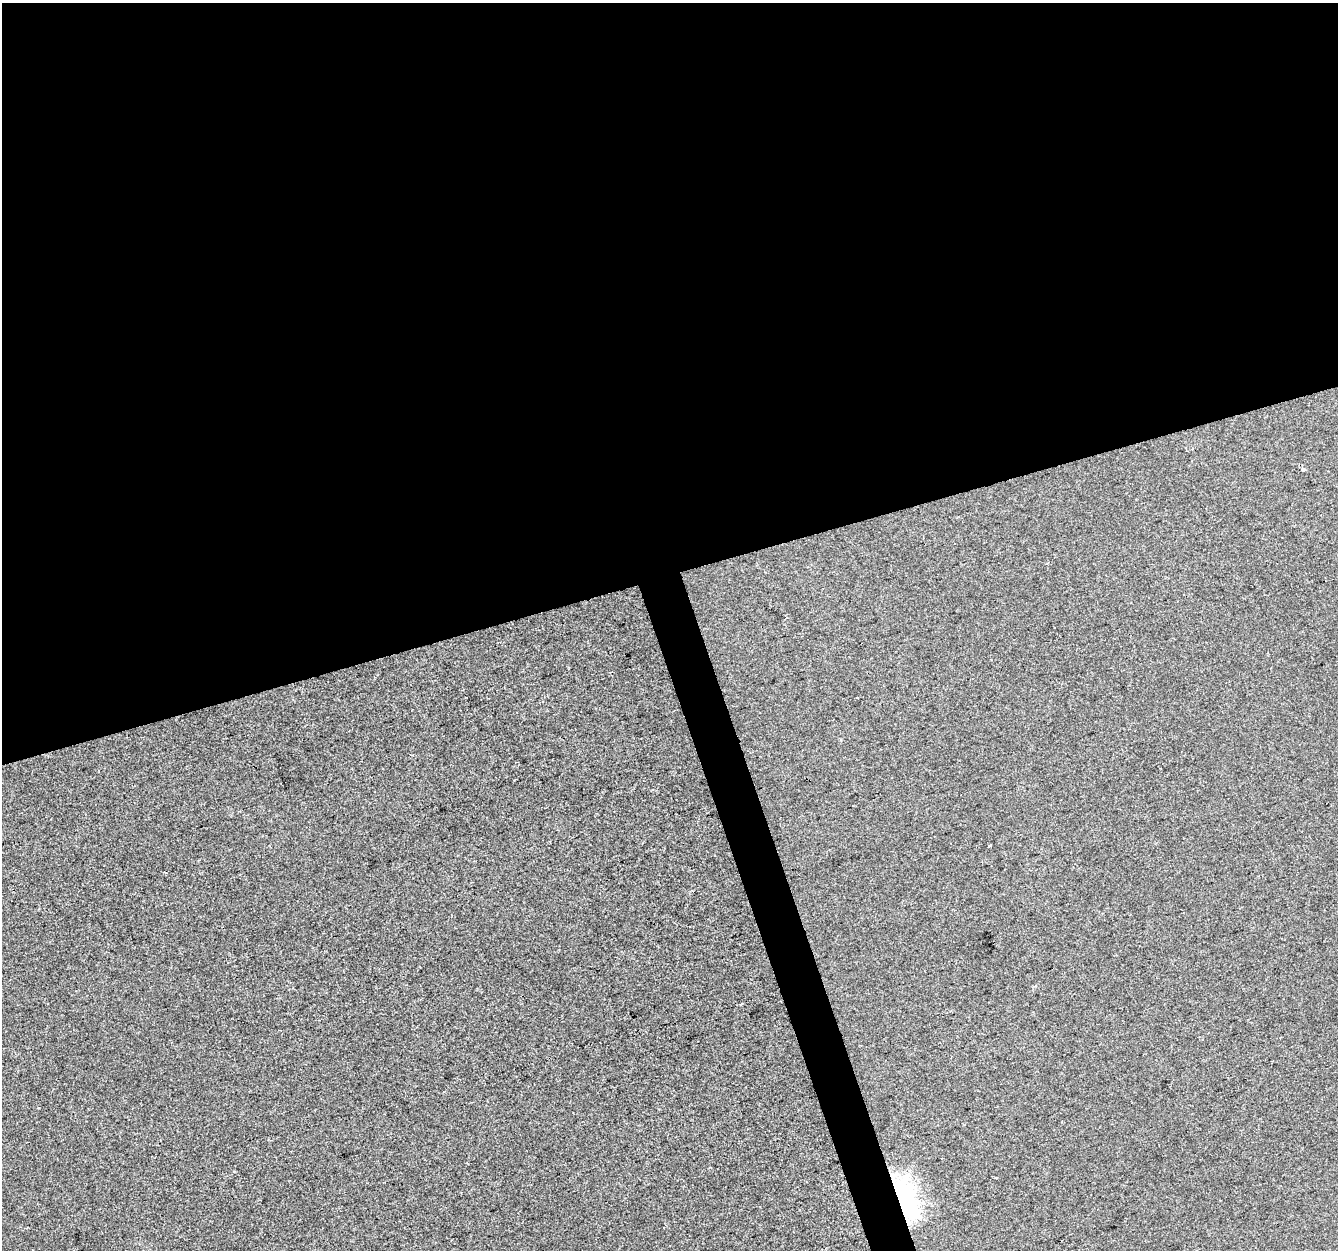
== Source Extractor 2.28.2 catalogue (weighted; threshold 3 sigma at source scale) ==
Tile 2 of 4 x 4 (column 2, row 1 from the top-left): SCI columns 1337-2672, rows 3856-5103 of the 5344 x 5163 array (HDU 1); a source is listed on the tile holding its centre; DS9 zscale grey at full resolution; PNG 1340 x 1252 px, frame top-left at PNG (2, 3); no overlay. Shown black and unused: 48% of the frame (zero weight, under 2 of 3 exposures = <1% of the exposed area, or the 3 px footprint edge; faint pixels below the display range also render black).
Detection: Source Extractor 2.28.2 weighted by HDU 2 'WHT'; one run over the whole footprint, this tile lists its part. Background 1.29e-04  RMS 0.0056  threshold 0.0253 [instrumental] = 3 sigma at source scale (4.5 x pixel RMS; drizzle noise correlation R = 1.50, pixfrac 1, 0.0396/0.0396 arcsec/px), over >= 5 px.
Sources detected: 5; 1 cosmic-ray / hot-pixel residue — not listed; the other 4 listed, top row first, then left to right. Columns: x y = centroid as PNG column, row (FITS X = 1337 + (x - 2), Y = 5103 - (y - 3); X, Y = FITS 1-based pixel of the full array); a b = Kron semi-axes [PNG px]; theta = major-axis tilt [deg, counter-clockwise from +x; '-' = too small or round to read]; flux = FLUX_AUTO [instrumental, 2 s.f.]
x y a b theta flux
1304 470 4 3 - 4.6
787 618 4 3 - 0.41
989 846 3 3 - 0.77
905 1199 52 21 -70 65
Overlapping masked pixels (flux is a lower limit): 1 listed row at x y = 905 1199